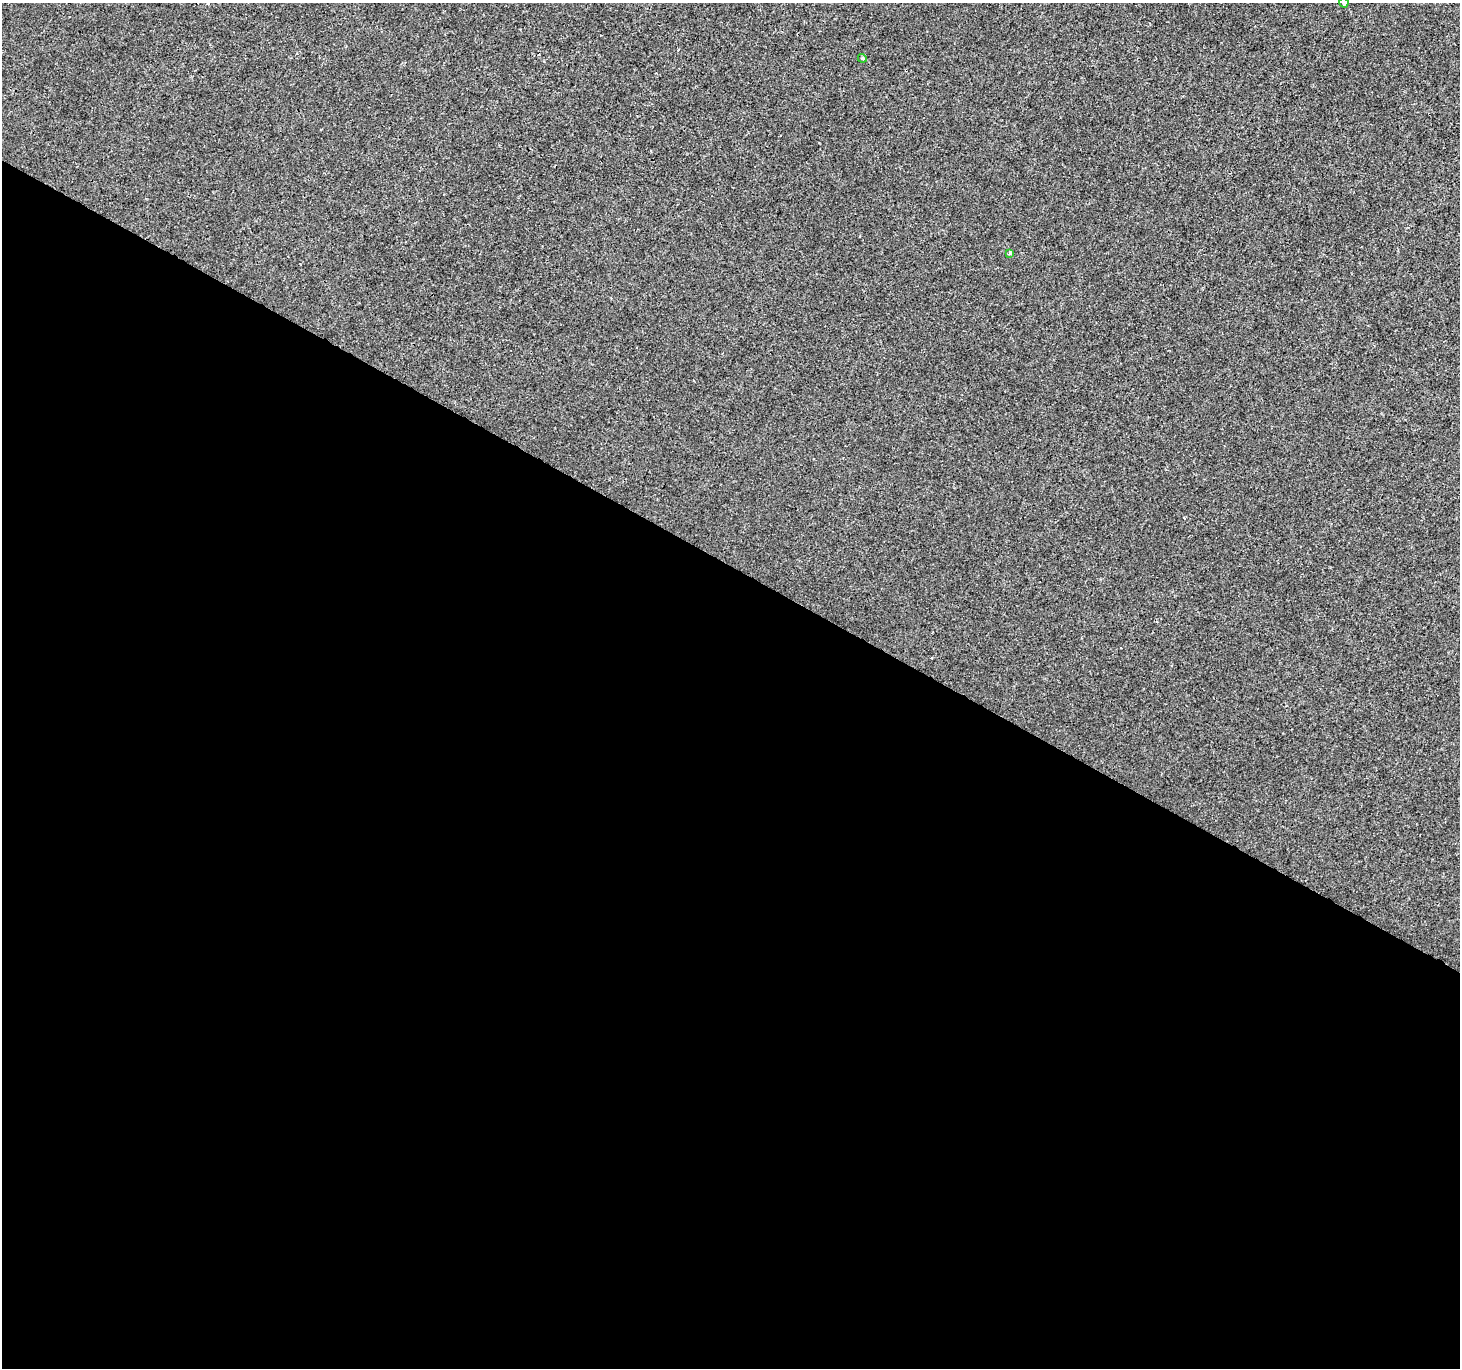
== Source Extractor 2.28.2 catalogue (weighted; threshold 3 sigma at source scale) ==
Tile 14 of 4 x 4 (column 2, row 4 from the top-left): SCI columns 1459-2916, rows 196-1561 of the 5840 x 5921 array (HDU 1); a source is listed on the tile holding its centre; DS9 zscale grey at full resolution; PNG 1462 x 1370 px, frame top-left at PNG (2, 3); each listed source drawn as its Kron ellipse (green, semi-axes under 4 px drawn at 4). Shown black and unused: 59% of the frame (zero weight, under 3 of 4 exposures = <1% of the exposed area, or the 3 px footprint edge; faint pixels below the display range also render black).
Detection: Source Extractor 2.28.2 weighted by HDU 2 'WHT'; one run over the whole footprint, this tile lists its part. Background 4.50e-04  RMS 0.0016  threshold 0.00725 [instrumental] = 3 sigma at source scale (4.5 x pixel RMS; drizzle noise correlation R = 1.50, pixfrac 1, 0.0396/0.0396 arcsec/px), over >= 5 px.
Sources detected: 3; all 3 listed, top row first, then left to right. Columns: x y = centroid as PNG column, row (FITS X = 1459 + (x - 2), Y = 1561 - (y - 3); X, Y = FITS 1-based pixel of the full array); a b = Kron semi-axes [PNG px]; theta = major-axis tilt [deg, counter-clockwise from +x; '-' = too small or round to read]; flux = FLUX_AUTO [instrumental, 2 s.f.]
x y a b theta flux
1344 3 5 4 - 0.32
862 58 4 3 - 0.16
1010 253 3 3 - 0.36
Isophote crosses this tile's border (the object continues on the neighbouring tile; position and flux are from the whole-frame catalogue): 1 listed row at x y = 1344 3